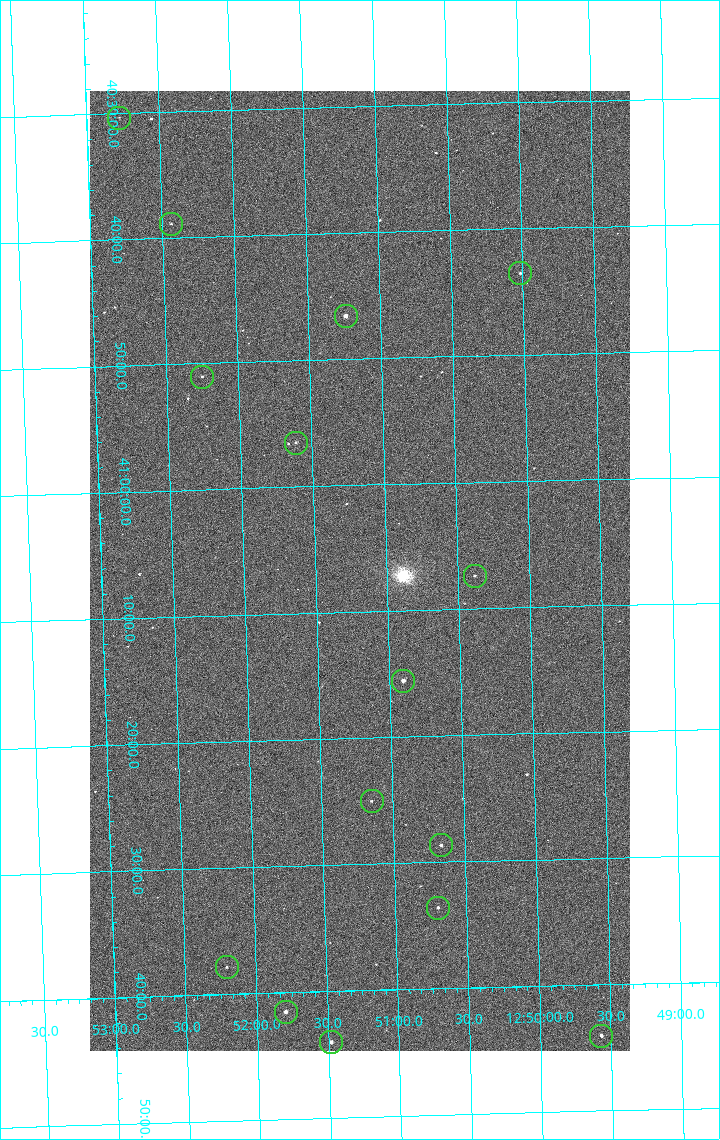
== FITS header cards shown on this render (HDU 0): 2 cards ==
NAXIS1  =                 1080 / length of data axis 1
NAXIS2  =                 1920 / length of data axis 2

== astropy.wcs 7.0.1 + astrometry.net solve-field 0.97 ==
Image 1080 x 1920 px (HDU 0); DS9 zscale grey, zoomed out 1/2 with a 90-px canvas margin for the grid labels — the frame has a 2x2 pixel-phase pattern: the four 2x2 pixel phases sit at different levels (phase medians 702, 628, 609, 698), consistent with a one-shot-colour (mosaic) sensor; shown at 1/2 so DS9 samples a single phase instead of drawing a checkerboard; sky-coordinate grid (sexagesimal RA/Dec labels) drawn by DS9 from the SOLVED WCS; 15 Tycho-2 reference stars matched to detected sources circled (green)
Header WCS: none
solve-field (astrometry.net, Tycho-2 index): SOLVED blind (the file carries no WCS)
Solved WCS: RA---TAN-SIP/DEC--TAN-SIP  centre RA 12:51:11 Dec +41:07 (192.80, +41.11 deg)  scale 2.38 arcsec/px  FOV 42.8' x 76.0'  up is -178 deg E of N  parity flipped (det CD > 0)
(file carries no celestial WCS; the grid is the blind solution)
Tycho-2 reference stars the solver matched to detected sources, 15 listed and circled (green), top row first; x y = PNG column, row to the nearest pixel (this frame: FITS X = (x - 90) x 2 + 1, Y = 1920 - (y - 91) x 2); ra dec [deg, ICRS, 3 dp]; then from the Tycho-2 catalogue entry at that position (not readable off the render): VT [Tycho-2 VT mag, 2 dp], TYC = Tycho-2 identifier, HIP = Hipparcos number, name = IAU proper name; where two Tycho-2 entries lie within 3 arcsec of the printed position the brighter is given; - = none
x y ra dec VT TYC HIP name
119 118 193.194 +40.505 12.48 3021-1340-1 - -
171 224 193.109 +40.648 12.32 3021-1216-1 - -
520 274 192.504 +40.725 11.86 3021-1162-1 - -
346 316 192.810 +40.776 9.69 3021-1108-1 - -
202 377 193.064 +40.851 11.36 3021-1025-1 - -
296 443 192.903 +40.941 11.82 3021-941-1 - -
474 576 192.596 +41.123 11.21 3021-53-1 - -
403 681 192.726 +41.259 9.76 3023-213-1 62700 -
372 802 192.787 +41.417 12.26 3023-139-1 - -
441 846 192.667 +41.478 11.08 3023-113-1 - -
438 908 192.675 +41.560 11.35 3023-88-1 - -
226 968 193.051 +41.631 12.16 3023-47-1 - -
286 1012 192.949 +41.692 10.25 3023-19-1 - -
601 1036 192.392 +41.734 11.39 3023-243-1 - -
331 1042 192.870 +41.734 10.72 3023-898-1 - -